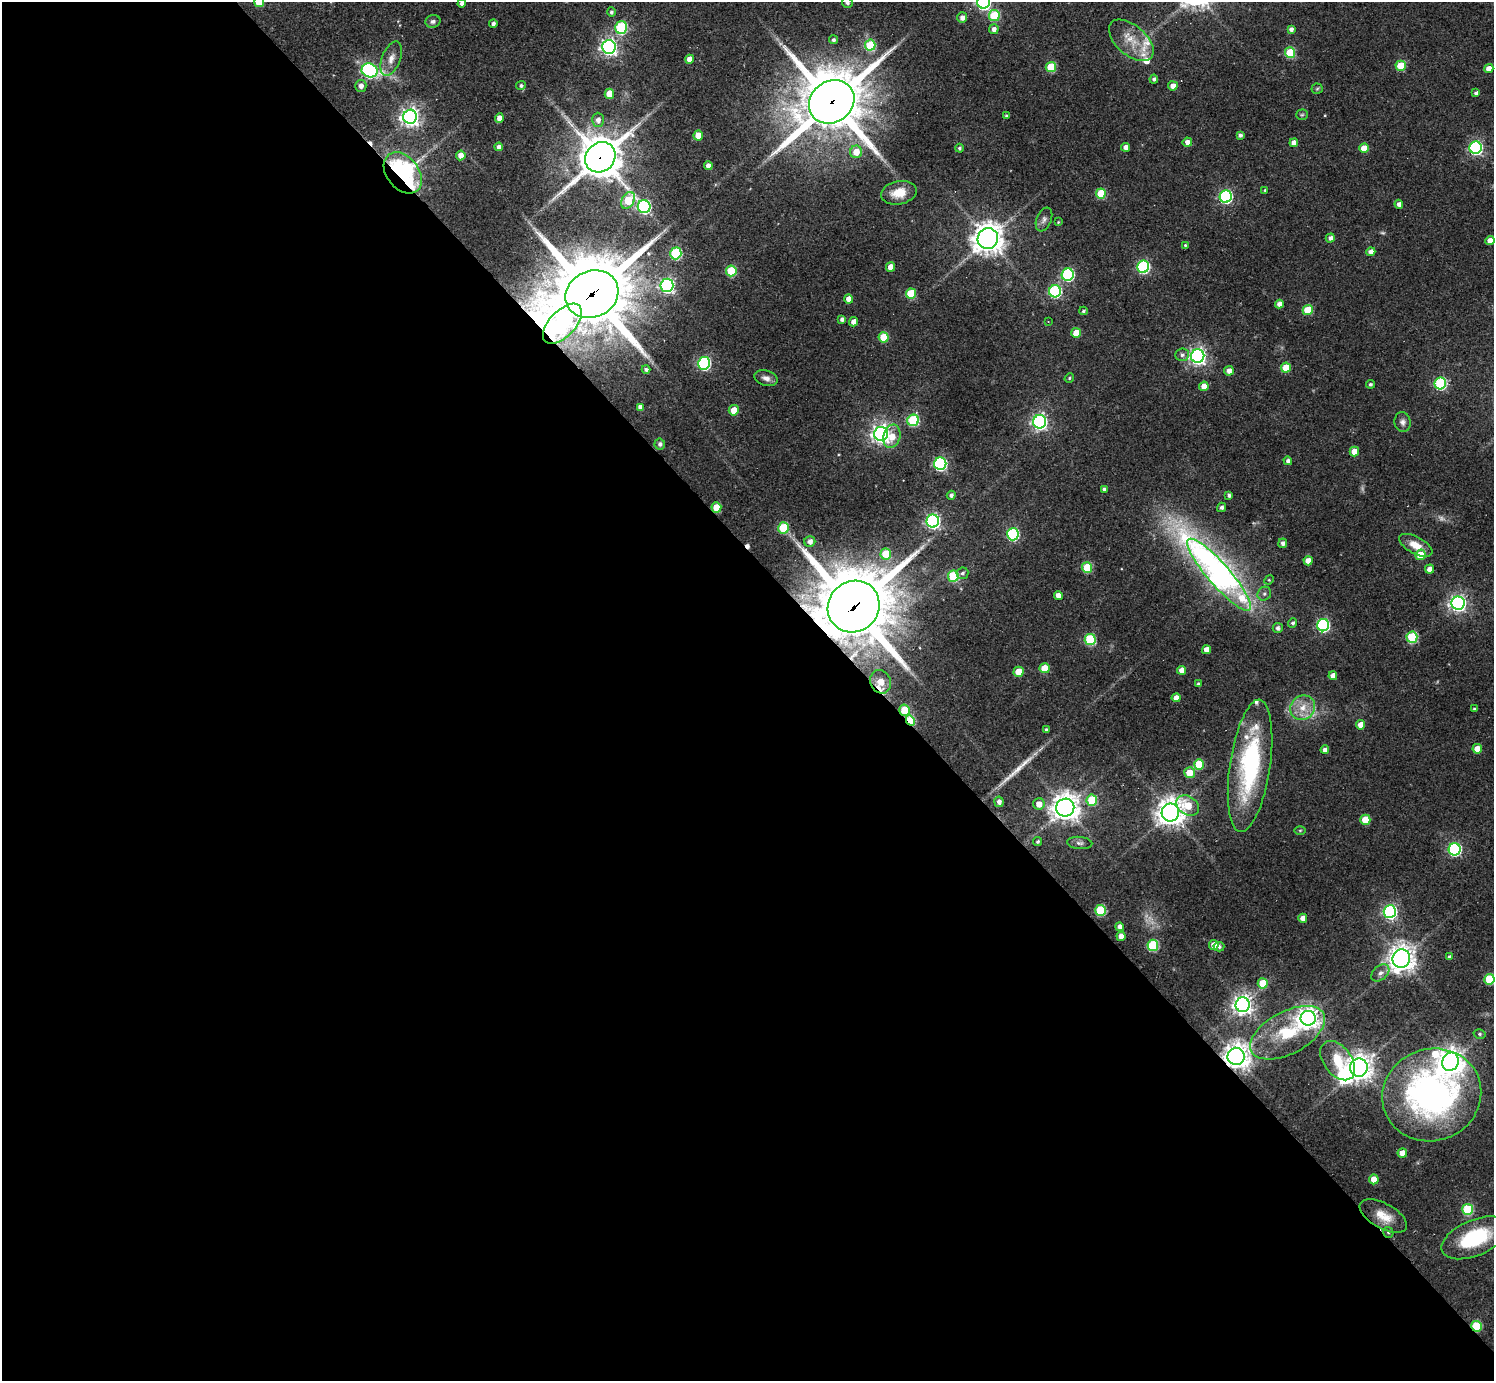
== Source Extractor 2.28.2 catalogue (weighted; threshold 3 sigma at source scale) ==
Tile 9 of 4 x 4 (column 1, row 3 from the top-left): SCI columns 1-1492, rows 1532-2910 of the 5967 x 5965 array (HDU 1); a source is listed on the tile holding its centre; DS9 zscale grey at full resolution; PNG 1496 x 1383 px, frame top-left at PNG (2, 2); each listed source drawn as its Kron ellipse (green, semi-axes under 4 px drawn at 4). Shown black and unused: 59% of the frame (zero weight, under 2 of 3 exposures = <1% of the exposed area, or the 3 px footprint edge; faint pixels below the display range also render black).
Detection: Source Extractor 2.28.2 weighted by HDU 2 'WHT'; one run over the whole footprint, this tile lists its part. Background 0.0616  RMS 0.008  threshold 0.0358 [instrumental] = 3 sigma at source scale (4.5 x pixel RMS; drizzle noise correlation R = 1.50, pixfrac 1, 0.05/0.05 arcsec/px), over >= 5 px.
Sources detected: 208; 3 too faint to see at this stretch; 1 inside a brighter object's white glare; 2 cosmic-ray / hot-pixel residue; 1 long thin detection or spike segment (spike, bleed or trail) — neither listed nor drawn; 8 inside a brighter listed object's ellipse — not listed separately; the other 193 listed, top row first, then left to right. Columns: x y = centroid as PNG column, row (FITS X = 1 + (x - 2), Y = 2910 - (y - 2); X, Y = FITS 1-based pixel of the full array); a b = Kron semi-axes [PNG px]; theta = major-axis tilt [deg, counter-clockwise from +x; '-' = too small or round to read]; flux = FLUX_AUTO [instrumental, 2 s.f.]
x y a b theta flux
259 2 5 5 - 24
984 2 6 6 - 200
462 3 4 4 - 3.1
847 3 5 5 - 2.3
611 12 5 4 - 1.7
994 15 5 5 - 46
962 18 5 5 - 4
433 21 7 6 - 2.5
493 23 4 4 - 2.6
621 27 6 6 - 74
994 29 5 5 - 3.8
1291 29 4 4 - 2.8
833 40 4 4 - 2
1131 40 26 15 -41 18
870 45 5 5 - 43
609 47 7 6 - 310
1290 52 5 5 - 45
391 59 18 9 70 7.7
690 59 4 4 - 6.9
1401 66 5 5 - 22
1051 67 5 5 - 37
1489 69 4 4 - 8
370 70 8 7 - 160
1154 79 4 4 - 1.9
521 85 5 4 - 1.8
361 86 6 5 - 4.8
1173 86 5 4 - 7
1317 89 6 5 - 1.2
1476 93 4 4 - 2.6
609 94 5 5 - 16
832 102 24 20 36 5900
1302 115 6 5 - 1.2
1006 116 4 3 - 0.99
410 117 7 7 - 430
499 118 4 4 - 6.5
598 120 7 6 - 4.3
698 135 5 4 - 12
1240 135 4 4 - 2.6
1187 142 4 4 - 4.8
1294 143 4 4 - 5.2
499 147 4 4 - 3.3
1126 147 4 4 - 5
959 148 4 4 - 1.7
1364 148 5 4 - 11
1476 148 6 6 - 150
856 152 6 6 - 11
461 155 5 4 - 6.1
600 157 16 14 45 2400
708 166 4 4 - 4.8
403 173 23 16 -51 160
1265 190 3 3 - 0.87
899 193 18 11 11 15
1101 194 5 5 - 35
1226 196 6 6 - 130
628 200 9 6 63 35
1399 204 4 4 - 4.1
644 207 6 6 - 150
1044 219 12 7 68 3.5
1058 222 4 4 - 0.78
1330 238 4 4 - 3.6
988 239 10 10 - 1100
1490 241 4 4 - 6.6
1185 245 4 4 - 0.98
1371 252 4 4 - 5.2
676 253 6 5 - 71
891 267 5 4 - 9
1143 267 6 6 - 110
731 271 5 5 - 42
1068 275 6 6 - 110
667 285 6 6 - 220
1055 291 6 6 - 100
592 294 27 23 25 8700
911 294 5 5 - 32
849 299 4 4 - 7.3
1279 304 4 4 - 4.6
1308 310 5 5 - 30
1083 311 4 4 - 1.6
842 319 4 4 - 2.8
854 322 4 4 - 6.1
1048 322 4 2 - 0.59
562 324 25 13 46 160
1076 333 5 5 - 18
884 337 5 5 - 28
1182 355 7 6 - 2.4
1198 356 7 6 - 310
704 363 6 6 - 130
1286 368 5 5 - 19
646 369 4 4 - 1.8
1229 371 5 4 - 4.6
766 378 12 7 -17 4.8
1069 378 5 4 - 1.1
1440 383 6 5 - 93
1370 384 4 4 - 1.6
1204 386 5 4 - 9.2
640 407 4 4 - 3.9
734 410 5 5 - 14
913 420 6 5 - 59
1040 422 7 6 - 250
1403 422 10 8 -82 3.5
881 434 7 7 - 450
892 436 12 8 74 10
660 444 5 5 - 2.7
1354 452 5 4 - 12
1288 461 4 4 - 2.8
940 464 6 6 - 130
1104 489 4 3 - 2.1
951 495 4 4 - 2.3
1229 495 4 3 - 2.1
716 507 5 5 - 19
1222 507 5 4 - 2.6
933 521 6 6 - 200
784 528 5 5 - 45
1013 534 6 6 - 100
810 541 5 5 - 4.1
1283 543 5 4 - 3
1416 545 18 8 -28 12
886 554 5 5 - 24
1420 555 5 5 - 20
1308 561 4 4 - 8.2
1087 567 5 5 - 39
1430 569 5 4 - 5.8
962 573 6 5 - 2
1219 575 47 11 -49 470
953 576 5 5 - 54
1269 580 5 4 - 0.97
1264 594 7 6 - 2.5
1058 595 4 4 - 5.6
1458 603 6 6 - 300
854 606 27 25 43 7700
1293 623 5 4 - 2
1323 625 6 6 - 120
1278 628 5 5 - 2.8
1412 637 5 5 - 60
1090 639 5 5 - 60
1206 650 4 4 - 7.4
1044 668 5 5 - 18
1181 670 4 4 - 6.2
1018 672 5 5 - 15
1333 676 4 4 - 6
881 682 12 10 -67 15
1198 684 4 4 - 1.7
1176 698 4 4 - 6.1
1303 708 13 12 - 12
1474 709 3 3 - 0.95
905 710 5 5 - 28
910 720 5 4 - 46
1361 725 4 4 - 9.8
1046 730 3 3 - 1.6
1477 749 5 4 - 11
1325 750 4 4 - 4.6
1199 764 5 5 - 30
1250 766 67 20 81 110
1189 773 5 5 - 15
1092 800 5 5 - 41
999 802 5 4 - 4.2
1039 804 6 5 - 8.4
1188 806 12 9 -33 20
1065 808 9 9 - 1000
1170 812 9 9 - 940
1365 820 5 5 - 20
1300 830 5 3 - 0.84
1038 842 5 4 - 1.7
1080 843 13 6 -4 3.1
1455 849 6 6 - 130
1101 910 5 5 - 54
1390 912 6 6 - 180
1303 918 4 4 - 7.4
1120 927 4 4 - 3.7
1121 936 5 4 - 6.7
1153 945 5 5 - 61
1214 945 5 4 - 9.3
1219 947 5 4 - 2.1
1449 957 4 3 - 2.3
1401 959 9 8 - 870
1380 973 10 7 40 3.8
1489 979 5 5 - 38
1263 983 5 5 - 22
1243 1005 7 7 - 490
1308 1018 7 7 - 630
1288 1033 41 21 28 46
1480 1034 6 4 -14 1.4
1236 1056 8 8 - 870
1338 1061 22 14 -53 25
1450 1062 9 8 - 910
1359 1068 9 9 - 780
1432 1095 50 46 20 310
1402 1153 5 4 - 9.1
1374 1179 5 4 - 12
1468 1209 5 5 - 53
1383 1216 26 12 -29 15
1388 1232 5 5 - 1.5
1475 1238 35 18 23 57
1476 1326 5 5 - 44
Overlapping masked pixels (flux is a lower limit): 12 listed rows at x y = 832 102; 600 157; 403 173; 592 294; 562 324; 716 507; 854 606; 881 682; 905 710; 910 720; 1236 1056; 1476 1326
Isophote crosses this tile's border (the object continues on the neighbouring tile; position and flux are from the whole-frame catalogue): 4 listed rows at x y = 259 2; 984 2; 462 3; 847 3